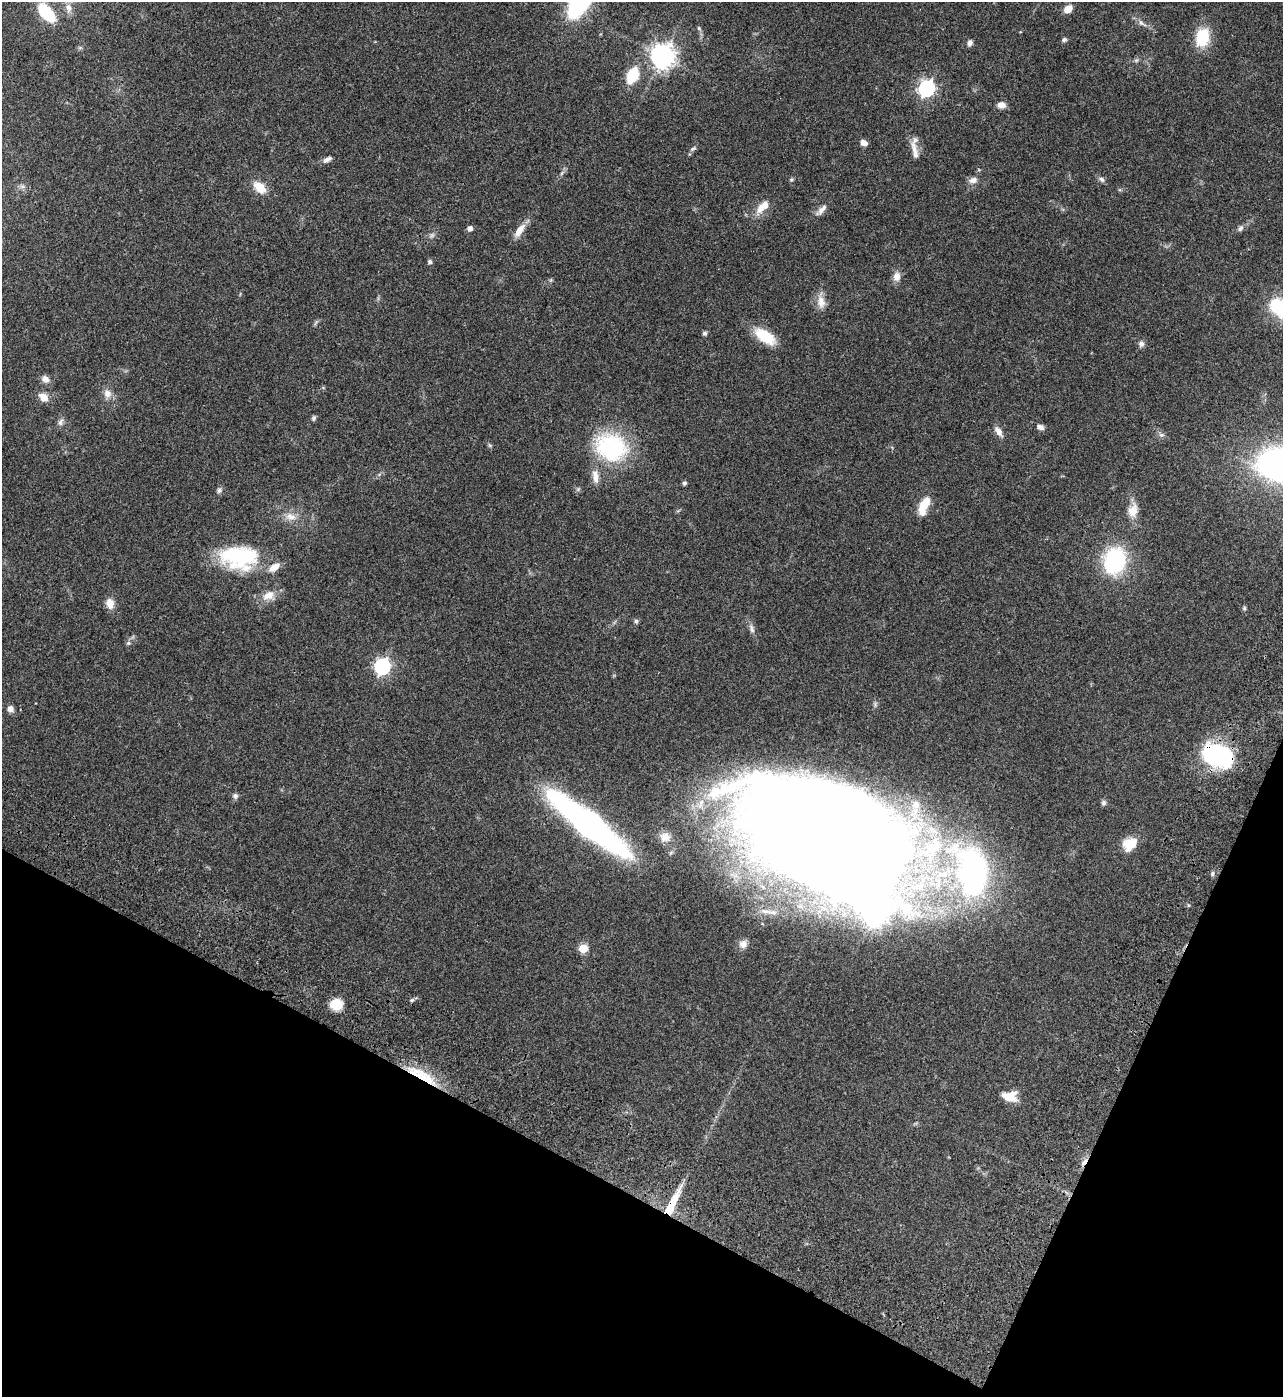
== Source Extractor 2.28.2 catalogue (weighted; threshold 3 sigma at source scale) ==
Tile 15 of 4 x 4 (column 3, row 4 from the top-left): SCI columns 2930-4210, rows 205-1599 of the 5987 x 5985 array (HDU 1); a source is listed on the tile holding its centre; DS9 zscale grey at full resolution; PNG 1285 x 1399 px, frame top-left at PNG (2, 2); no overlay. Shown black and unused: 21% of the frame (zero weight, under 3 of 4 exposures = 13% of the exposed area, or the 3 px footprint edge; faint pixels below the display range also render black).
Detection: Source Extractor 2.28.2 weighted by HDU 2 'WHT'; one run over the whole footprint, this tile lists its part. Background 0.133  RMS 0.0074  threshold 0.0332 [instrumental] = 3 sigma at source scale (4.5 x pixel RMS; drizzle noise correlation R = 1.50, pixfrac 1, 0.05/0.05 arcsec/px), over >= 5 px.
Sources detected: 86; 1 too faint to see at this stretch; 3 inside a brighter object's white glare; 1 cosmic-ray / hot-pixel residue — not listed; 4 inside a brighter listed object's ellipse — not listed separately; the other 77 listed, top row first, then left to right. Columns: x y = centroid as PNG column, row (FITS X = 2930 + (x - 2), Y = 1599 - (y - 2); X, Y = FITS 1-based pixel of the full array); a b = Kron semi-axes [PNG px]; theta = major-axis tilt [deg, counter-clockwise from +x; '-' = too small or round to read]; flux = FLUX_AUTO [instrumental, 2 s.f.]
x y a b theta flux
68 8 13 8 -88 4.4
1068 9 7 6 - 8.1
46 13 21 11 -50 25
1142 23 15 6 -39 3.3
699 28 6 5 - 1.1
1202 37 20 14 78 24
1064 40 7 6 - 1.3
970 43 7 6 - 2.1
663 56 8 7 - 610
1136 60 6 5 - 1.2
632 75 13 8 66 28
927 88 7 6 - 200
1001 105 10 8 -6 4.2
864 143 7 6 - 4
693 149 10 4 30 1.5
915 151 28 7 -78 6.4
327 159 12 5 30 2.8
1102 179 9 5 -45 1.9
791 180 5 5 - 0.95
973 180 12 8 12 3.6
259 187 18 11 -42 9.7
761 208 17 9 61 7
822 210 18 7 48 4.1
470 228 5 5 - 3.6
1240 228 8 6 46 2.2
519 230 21 8 55 7.3
430 262 5 5 - 1.8
897 277 12 9 80 4.8
821 302 18 10 -81 6.8
1280 308 28 19 -42 33
704 333 5 5 - 1.5
765 336 26 12 -35 20
1141 344 8 7 - 2.4
45 379 10 8 -43 3.7
107 394 12 11 - 4.8
43 397 11 8 -34 6.2
314 418 6 5 - 1.5
60 422 11 6 68 2.4
1040 427 8 6 -20 2.8
998 432 15 7 -55 4
1161 435 8 5 -19 1.8
611 447 38 31 -24 70
1279 464 39 27 -17 220
595 477 19 9 -82 6.3
684 483 5 4 - 1.6
219 490 8 6 71 1.8
924 505 20 9 66 14
1133 510 19 13 74 8.6
291 517 14 10 -14 6.3
238 555 41 28 -10 59
1115 561 28 22 72 59
268 595 17 11 28 8.1
110 603 13 9 -80 5.9
1244 608 6 5 - 1
636 621 6 6 - 1.2
752 629 13 6 -72 2.8
128 643 6 5 - 1.3
382 666 7 6 - 180
10 709 7 6 - 3.5
1216 755 28 18 -20 93
235 796 7 7 - 2
1104 803 7 7 - 1.7
916 804 12 11 - 6.3
591 822 100 16 -37 200
665 837 14 13 - 6.4
827 842 141 76 -27 2200
1129 844 14 12 35 15
973 870 46 28 -80 190
1212 873 6 5 - 1.5
1188 905 5 3 - 0.75
743 944 11 10 - 4.1
583 948 5 5 - 28
412 1000 5 5 - 1.1
336 1004 11 11 - 14
422 1075 46 10 -30 24
1010 1096 18 12 -6 11
672 1204 38 8 64 20
Overlapping masked pixels (flux is a lower limit): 3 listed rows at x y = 1216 755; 422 1075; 672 1204
Isophote crosses this tile's border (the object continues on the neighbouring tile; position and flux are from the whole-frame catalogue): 2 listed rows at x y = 1280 308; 1279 464